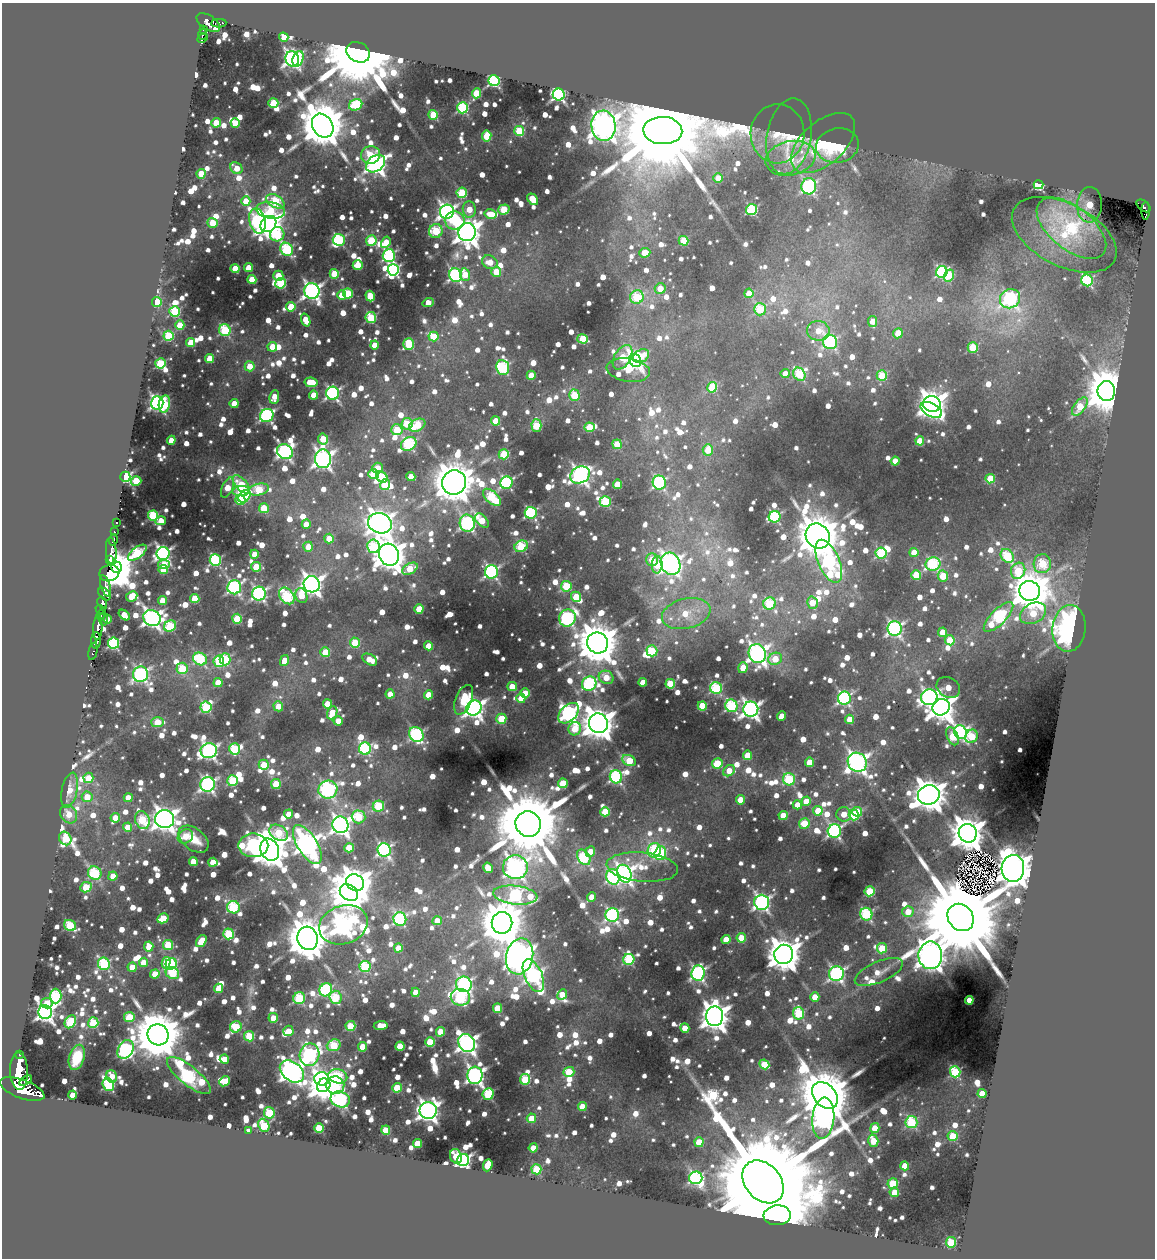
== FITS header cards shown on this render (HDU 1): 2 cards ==
NAXIS1  =                 1153
NAXIS2  =                 1256

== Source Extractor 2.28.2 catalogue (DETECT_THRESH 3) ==
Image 1153 x 1256 px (HDU 1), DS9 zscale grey, 1 PNG px = 1 image px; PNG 1157 x 1260 px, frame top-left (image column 1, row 1256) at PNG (2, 3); each listed source drawn as its Kron ellipse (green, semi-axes under 4 px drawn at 4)
Background 1.84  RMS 0.053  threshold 0.158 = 3 sigma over >= 5 px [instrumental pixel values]
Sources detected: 1911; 3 with non-positive FLUX_AUTO (blend fragments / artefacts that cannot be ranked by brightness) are neither listed nor drawn; of the other 1908, the 500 brightest by FLUX_AUTO listed and drawn (1408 fainter detections omitted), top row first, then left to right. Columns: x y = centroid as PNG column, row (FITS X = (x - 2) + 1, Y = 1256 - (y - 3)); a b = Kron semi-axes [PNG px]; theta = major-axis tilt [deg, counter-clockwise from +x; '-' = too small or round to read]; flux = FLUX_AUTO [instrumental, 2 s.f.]
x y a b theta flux
208 22 13 7 -34 1800
219 23 7 4 2 230
204 29 4 3 - 350
202 34 5 4 - 350
284 37 5 4 - 73
203 38 5 3 - 170
358 52 12 9 -26 85000
292 59 8 6 -70 1700
298 59 8 5 70 200
494 81 5 5 - 730
476 93 5 4 - 170
559 95 6 6 - 1200
273 103 5 5 - 220
356 105 7 5 24 240
463 108 6 5 - 510
433 115 5 4 - 160
216 123 4 4 - 98
235 123 5 4 - 94
323 126 12 10 -58 24000
603 126 15 12 -85 7300
519 131 5 5 - 250
663 131 19 13 -2 130000
777 134 29 27 86 130
487 136 5 4 - 160
789 136 38 22 80 130
823 143 38 21 42 280
837 146 21 17 10 250
370 155 9 8 - 110
790 158 25 17 12 220
376 164 10 7 39 2500
236 168 7 5 -39 76
201 174 4 4 - 140
718 178 5 4 - 71
1039 185 5 4 - 590
809 186 8 7 - 960
462 193 5 5 - 290
533 199 6 4 -51 120
246 201 4 4 - 87
275 201 10 6 -30 330
1089 205 18 12 86 150
1143 206 8 5 -38 360
469 209 8 6 -82 99
504 209 6 5 - 180
752 209 5 5 - 470
271 210 14 8 -9 160
1146 211 9 3 89 300
447 212 7 7 - 1800
490 214 6 5 - 85
455 220 10 9 - 280
257 221 13 8 -75 590
212 223 5 5 - 130
268 224 9 7 47 6000
1071 228 41 21 -39 600
436 231 7 6 - 340
467 232 9 8 - 5700
277 234 7 7 - 230
1064 235 56 31 -27 380
339 240 6 6 - 510
371 241 5 5 - 280
684 241 5 4 - 170
386 242 6 4 60 70
287 249 7 6 - 550
645 253 5 5 - 91
389 255 6 6 - 680
490 262 8 6 -29 70
358 265 5 4 - 150
235 268 4 4 - 110
248 268 4 4 - 78
393 270 5 5 - 820
496 272 5 5 - 100
942 272 6 5 - 680
334 274 5 4 - 150
455 275 7 6 - 950
465 275 6 5 - 110
949 275 6 5 - 190
278 276 5 5 - 96
252 280 4 4 - 130
1087 280 6 5 - 580
281 283 5 5 - 370
660 288 5 5 - 86
312 291 8 7 - 1900
348 293 5 4 - 230
749 293 5 4 - 90
342 295 5 4 - 97
370 296 5 4 - 120
637 297 7 6 - 300
1010 299 10 9 - 930
157 302 5 5 - 150
428 303 6 4 18 73
291 307 5 4 - 150
760 309 6 6 - 280
175 311 5 5 - 350
371 318 5 5 - 320
306 320 6 4 -71 75
873 321 6 4 -78 80
180 325 5 4 - 130
225 330 6 6 - 440
818 331 11 10 - 81
898 333 5 4 - 100
169 336 5 5 - 310
434 336 5 5 - 120
583 339 5 4 - 210
830 342 7 7 - 740
191 343 4 4 - 110
409 344 6 5 - 260
374 345 4 4 - 74
272 347 5 4 - 97
973 347 5 5 - 280
641 356 8 6 32 96
623 357 13 8 58 160
210 359 4 4 - 120
635 360 7 5 -57 1900
160 363 5 5 - 360
250 366 5 5 - 83
503 367 7 6 - 510
628 370 22 11 -9 92
785 374 4 4 - 75
799 374 7 5 -55 320
531 375 4 4 - 110
882 376 5 5 - 220
311 382 6 4 -10 130
712 387 5 5 - 230
1106 391 10 8 90 20000
333 393 6 6 - 970
313 395 4 4 - 88
574 395 5 5 - 200
274 397 7 5 83 72
157 403 6 6 - 1300
164 404 9 5 81 300
234 404 4 4 - 84
932 404 9 8 - 5100
1080 407 10 5 53 180
931 410 11 6 -27 690
267 415 7 6 - 780
496 421 4 4 - 100
407 424 6 5 - 150
417 425 9 6 26 200
536 426 6 5 - 240
589 427 5 5 - 170
397 430 6 5 - 180
323 439 5 5 - 120
171 440 4 4 - 82
920 441 4 4 - 140
409 444 8 6 33 580
617 444 5 4 - 130
708 450 6 5 - 130
285 452 8 7 - 1200
504 454 5 5 - 240
323 459 9 8 - 2100
895 461 4 4 - 84
377 468 5 5 - 90
374 474 5 5 - 160
580 475 10 8 26 1800
125 477 5 5 - 730
382 477 6 5 - 280
411 477 5 4 - 76
990 479 5 4 - 170
136 481 5 4 - 160
454 482 12 12 - 18000
506 483 6 6 - 710
659 483 7 6 - 760
241 484 11 5 -48 170
617 484 4 4 - 120
385 485 5 5 - 190
227 488 11 5 66 110
259 490 10 6 13 250
241 491 8 5 3 260
244 496 7 5 47 270
492 497 11 6 -42 410
240 500 5 5 - 170
605 501 5 5 - 390
264 508 5 4 - 140
531 513 6 6 - 750
153 516 5 5 - 350
775 517 6 5 - 570
161 521 5 4 - 73
482 521 8 5 -47 120
116 523 3 3 - 150
380 523 12 10 -17 4900
467 523 8 7 - 1100
306 524 4 4 - 71
114 532 3 3 - 370
818 536 13 11 -52 19000
329 539 5 4 - 80
113 540 6 3 75 490
373 546 7 6 - 320
521 546 7 5 26 340
308 547 5 5 - 80
111 551 14 5 -85 2600
914 552 4 4 - 97
137 553 11 5 39 440
881 553 6 5 - 490
163 554 6 6 - 1400
254 554 4 4 - 72
389 555 11 10 - 8600
1007 556 7 6 - 350
652 559 6 6 - 110
110 560 4 3 - 1500
215 560 6 5 - 550
829 561 23 10 -66 1200
670 564 11 9 -65 2600
933 564 7 6 - 500
1042 564 9 8 - 340
164 565 6 4 10 140
657 565 8 5 87 140
116 567 5 5 - 9400
256 567 5 5 - 160
410 569 8 5 29 170
163 570 5 4 - 120
1018 571 8 7 - 210
491 572 6 6 - 960
109 573 10 8 16 19000
916 575 5 5 - 190
943 576 6 5 - 160
312 584 8 8 - 2800
106 586 11 4 -73 1600
566 586 5 5 - 250
234 587 7 7 - 990
1030 591 10 10 - 13000
104 594 7 5 -48 1200
259 594 7 7 - 1100
132 596 6 5 - 130
287 596 9 6 -52 490
301 596 7 5 -72 96
576 597 5 5 - 140
195 599 4 4 - 180
162 600 4 4 - 79
102 603 6 4 -71 1400
769 603 6 6 - 310
812 603 6 5 - 96
419 609 5 4 - 110
100 610 5 3 - 260
1033 613 14 10 28 150
686 614 25 15 14 180
101 615 6 4 79 460
124 615 6 4 -38 100
998 617 19 7 45 640
152 618 9 7 -34 2300
567 618 8 8 - 830
103 619 6 3 -88 280
107 619 4 4 - 80
237 619 5 5 - 180
170 626 6 5 - 330
98 628 12 4 86 3100
1069 628 23 16 84 1300
895 629 7 7 - 1300
943 632 4 4 - 110
96 640 8 5 87 3100
950 640 5 5 - 130
113 643 5 5 - 690
355 643 5 5 - 190
597 643 11 10 - 20000
429 646 4 4 - 85
93 651 9 3 77 200
652 651 5 5 - 230
325 652 5 4 - 150
757 654 9 8 - 2300
200 659 7 6 - 430
225 659 6 5 - 310
775 659 7 6 - 110
370 660 8 5 -31 76
219 661 6 5 - 250
284 661 5 4 - 75
182 668 6 5 - 200
743 668 5 4 - 96
141 674 7 7 - 1100
606 677 8 6 -28 99
218 682 5 4 - 99
643 682 4 4 - 92
589 684 7 7 - 670
670 684 5 4 - 220
512 687 4 4 - 90
716 688 6 5 - 470
948 688 12 10 -31 97
525 693 5 4 - 120
390 694 4 4 - 75
429 695 4 4 - 110
929 697 8 7 - 1700
521 698 4 4 - 76
844 698 6 6 - 940
464 700 16 8 68 200
327 704 4 4 - 94
278 706 5 4 - 70
702 706 4 4 - 140
731 706 6 6 - 600
206 707 5 5 - 340
941 707 9 8 - 5400
474 708 8 7 - 2000
751 709 7 7 - 2000
332 713 7 5 67 130
569 713 12 8 44 1700
782 716 5 4 - 86
501 719 5 5 - 190
850 719 4 4 - 110
338 721 4 4 - 78
158 722 6 5 - 160
598 723 10 9 - 8900
575 729 7 6 - 150
961 732 7 6 - 1000
416 734 8 6 -55 800
953 736 9 5 -66 190
971 736 7 6 - 250
234 749 5 5 - 370
365 749 6 6 - 570
209 751 8 7 - 1600
747 755 5 4 - 130
629 761 7 5 -29 180
809 762 4 4 - 110
857 762 10 9 - 2700
717 763 5 5 - 210
264 765 5 5 - 150
729 771 6 5 - 91
616 777 6 6 - 720
88 778 5 5 - 110
789 779 6 6 - 380
233 781 5 5 - 300
563 783 5 5 - 200
208 784 7 7 - 1200
276 784 5 4 - 160
70 790 18 7 78 82
328 790 9 9 - 1000
929 795 11 9 15 9600
87 797 5 5 - 85
128 798 4 4 - 81
740 800 4 4 - 100
806 801 4 4 - 94
797 805 4 4 - 76
378 806 6 5 - 310
818 811 5 5 - 120
605 812 5 4 - 150
857 812 5 5 - 120
69 814 10 7 -53 75
289 814 4 4 - 72
844 814 7 7 - 88
854 815 5 5 - 280
783 816 4 4 - 130
359 817 7 6 - 230
115 818 5 4 - 77
165 819 9 9 - 4200
142 820 9 7 -70 300
804 823 5 5 - 200
528 824 13 12 - 72000
340 825 8 8 - 2200
127 827 4 4 - 92
834 831 7 6 - 1000
279 833 10 7 -34 210
968 833 9 9 - 10000
185 836 8 6 29 70
65 838 7 6 - 150
193 839 17 10 -37 94
253 845 15 12 0 970
307 845 22 10 -58 3800
349 848 5 4 - 150
270 850 11 9 -64 12000
384 850 7 6 - 1000
654 850 7 6 - 390
590 852 5 4 - 80
660 853 7 5 71 370
584 857 8 6 -57 460
193 862 4 4 - 100
213 862 4 4 - 100
515 867 12 12 - 2800
642 867 36 14 -5 120
488 868 5 4 - 88
1013 868 13 11 87 14000
95 873 7 6 - 400
624 874 9 7 -68 1800
113 876 4 4 - 77
613 877 8 6 -73 670
355 883 9 8 - 6400
86 887 6 5 - 180
870 891 5 5 - 250
349 893 10 7 -35 7100
515 895 22 9 -6 840
592 897 5 4 - 85
762 902 7 7 - 1500
233 907 6 6 - 460
908 912 5 5 - 87
866 914 6 6 - 540
612 915 7 6 - 960
961 917 14 12 -50 130000
163 918 6 4 28 160
400 919 7 6 - 650
437 921 4 4 - 71
502 923 11 10 - 20000
70 925 6 5 - 340
343 925 25 19 19 2900
228 934 5 5 - 350
307 938 12 10 -76 17000
741 938 5 4 - 140
726 940 4 4 - 110
201 941 7 4 57 120
168 945 5 5 - 230
149 947 5 4 - 110
398 948 4 4 - 87
882 948 5 5 - 180
784 954 10 9 - 10000
930 955 14 12 89 7700
520 956 18 13 77 7800
629 959 5 5 - 350
144 962 5 4 - 80
166 963 6 4 75 110
104 964 6 6 - 480
171 964 6 5 - 500
132 967 4 4 - 95
365 967 5 5 - 380
879 972 26 10 24 84
172 973 7 6 - 220
698 973 7 7 - 1100
155 974 5 4 - 92
836 974 7 7 - 1200
533 975 17 8 -66 1400
464 984 8 7 - 1000
218 988 5 4 - 84
326 990 7 6 - 520
416 992 4 4 - 76
562 994 5 4 - 81
56 996 7 5 90 530
335 997 7 6 - 210
460 997 10 8 -10 450
815 997 4 4 - 94
299 998 6 6 - 400
969 1000 4 4 - 150
47 1003 6 5 - 100
498 1008 5 4 - 140
45 1012 7 7 - 2000
799 1013 6 5 - 360
715 1016 10 8 89 6500
129 1017 5 5 - 160
273 1018 5 4 - 110
70 1022 7 5 54 290
93 1023 5 5 - 280
350 1026 5 5 - 170
381 1026 7 4 5 99
236 1027 6 5 - 250
685 1028 5 4 - 75
288 1031 5 5 - 71
440 1032 5 4 - 130
158 1035 11 10 - 27000
249 1036 5 5 - 240
430 1042 5 5 - 200
467 1043 9 8 - 2300
334 1045 7 5 19 290
400 1046 4 4 - 140
363 1047 5 4 - 120
126 1049 10 7 60 900
19 1055 3 3 - 290
310 1055 11 10 - 1300
77 1057 13 7 74 150
224 1059 4 4 - 83
764 1064 5 4 - 150
19 1071 19 9 -87 10000
292 1071 13 9 -38 3900
569 1072 5 5 - 210
955 1072 5 5 - 490
475 1075 8 7 - 1900
112 1076 6 5 - 76
189 1076 27 9 -39 1100
338 1076 9 7 -13 360
322 1079 7 6 - 830
525 1079 5 5 - 280
26 1081 7 4 33 1200
225 1081 6 4 40 120
108 1085 6 5 - 540
324 1085 7 6 - 6300
335 1085 9 8 - 440
397 1088 5 4 - 170
22 1089 23 9 -20 13000
982 1093 4 4 - 90
488 1094 6 5 - 370
73 1095 4 4 - 91
825 1095 15 11 -48 35000
340 1099 10 7 -20 860
582 1107 4 4 - 110
428 1110 8 8 - 2800
269 1113 6 5 - 290
531 1118 4 4 - 89
823 1118 20 11 84 1900
911 1122 6 6 - 430
264 1125 7 5 -67 300
319 1128 5 4 - 180
875 1128 5 4 - 120
249 1130 4 3 - 71
386 1130 4 4 - 160
953 1136 5 5 - 200
873 1141 6 5 - 150
699 1142 5 4 - 120
417 1144 4 4 - 140
533 1148 4 4 - 95
456 1156 7 5 -68 130
463 1160 6 5 - 1300
488 1165 6 4 69 150
905 1166 4 4 - 85
536 1169 5 5 - 260
696 1178 7 6 - 700
763 1182 24 17 -48 230000
893 1183 5 5 - 230
894 1192 5 5 - 86
777 1215 13 10 4 14000
951 1242 5 5 - 320
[1408 fainter detections neither listed nor drawn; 3 non-positive-flux detections neither listed nor drawn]